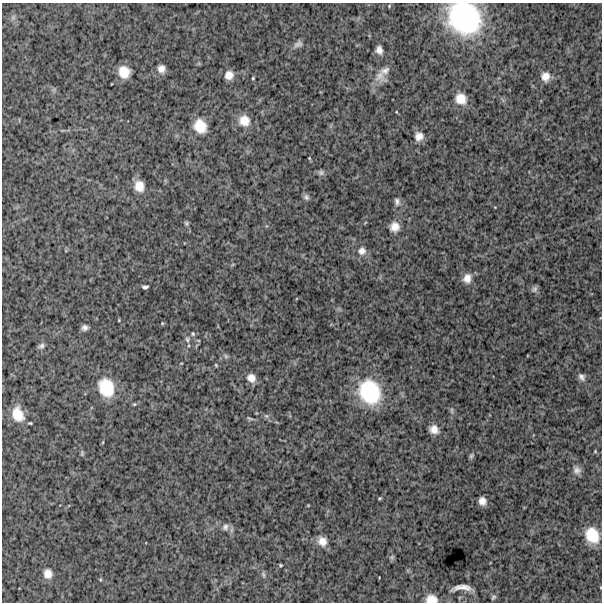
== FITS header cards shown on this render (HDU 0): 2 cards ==
NAXIS1  =                  600
NAXIS2  =                  600

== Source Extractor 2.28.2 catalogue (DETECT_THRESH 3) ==
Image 600 x 600 px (HDU 0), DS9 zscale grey, 1 PNG px = 1 image px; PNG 604 x 604 px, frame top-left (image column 1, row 600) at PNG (2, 3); no overlay
Background 1070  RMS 260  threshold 773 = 3 sigma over >= 5 px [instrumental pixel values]
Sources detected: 64; all 64 listed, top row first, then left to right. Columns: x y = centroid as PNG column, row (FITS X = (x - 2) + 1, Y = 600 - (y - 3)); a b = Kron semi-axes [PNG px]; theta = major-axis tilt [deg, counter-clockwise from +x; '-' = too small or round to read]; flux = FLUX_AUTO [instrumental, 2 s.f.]
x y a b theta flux
389 6 4 3 - 1.5e+04
13 17 8 4 54 3.3e+04
464 18 36 31 -36 2.3e+06
298 44 12 7 32 7.1e+04
379 50 7 6 - 9.2e+04
161 69 10 9 - 1.1e+05
385 71 14 9 31 1.1e+05
124 72 10 9 - 2.6e+05
229 75 10 9 - 1.4e+05
380 76 19 13 -51 1.7e+05
545 77 11 9 -85 1.4e+05
253 78 3 2 - 1.5e+04
461 99 13 12 - 2.5e+05
244 121 14 14 - 2.5e+05
200 126 16 13 -61 3.4e+05
419 136 10 9 - 1.3e+05
309 158 5 3 - 1.6e+04
321 173 9 7 -1 4.8e+04
139 186 12 10 -71 2.1e+05
306 197 8 7 - 5.0e+04
397 201 10 7 -77 6.4e+04
186 223 6 5 - 2.8e+04
395 227 11 11 - 1.6e+05
362 251 11 11 - 1.3e+05
467 278 12 9 72 1.4e+05
145 287 6 3 1 4.1e+04
534 289 9 7 47 4.6e+04
119 320 4 3 - 1.4e+04
162 323 4 4 - 1.7e+04
85 328 6 5 - 6.2e+04
193 334 6 5 - 2.6e+04
187 339 7 6 - 4.2e+04
41 346 8 6 25 5.1e+04
226 356 7 5 -46 3.4e+04
216 365 5 3 - 1.7e+04
582 377 10 7 -54 7.0e+04
251 378 9 8 - 1.3e+05
106 387 21 16 -68 6.0e+05
370 392 27 22 -61 1.2e+06
134 404 5 4 - 2.0e+04
452 410 9 4 -89 3.5e+04
18 414 18 13 -68 3.2e+05
266 416 7 5 -42 3.5e+04
250 418 10 3 -20 3.0e+04
434 429 9 8 - 1.4e+05
103 442 5 3 - 1.4e+04
595 451 4 4 - 1.6e+04
82 453 8 5 83 2.6e+04
471 456 7 5 69 3.3e+04
577 470 11 9 -48 8.7e+04
380 498 4 3 - 1.7e+04
482 501 7 7 - 1.1e+05
308 505 5 3 - 1.4e+04
225 527 10 9 - 8.4e+04
592 535 16 13 -62 4.4e+05
322 541 12 10 -61 1.5e+05
392 557 8 5 27 2.9e+04
280 565 4 3 - 1.9e+04
48 574 10 9 - 1.4e+05
263 575 8 4 -71 3.4e+04
100 579 5 3 - 1.8e+04
462 588 26 7 2 1.4e+05
493 597 8 5 52 3.4e+04
431 599 13 9 -5 1.9e+05
At the frame edge (FLAGS 8, measured only in part): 2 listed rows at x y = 464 18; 431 599